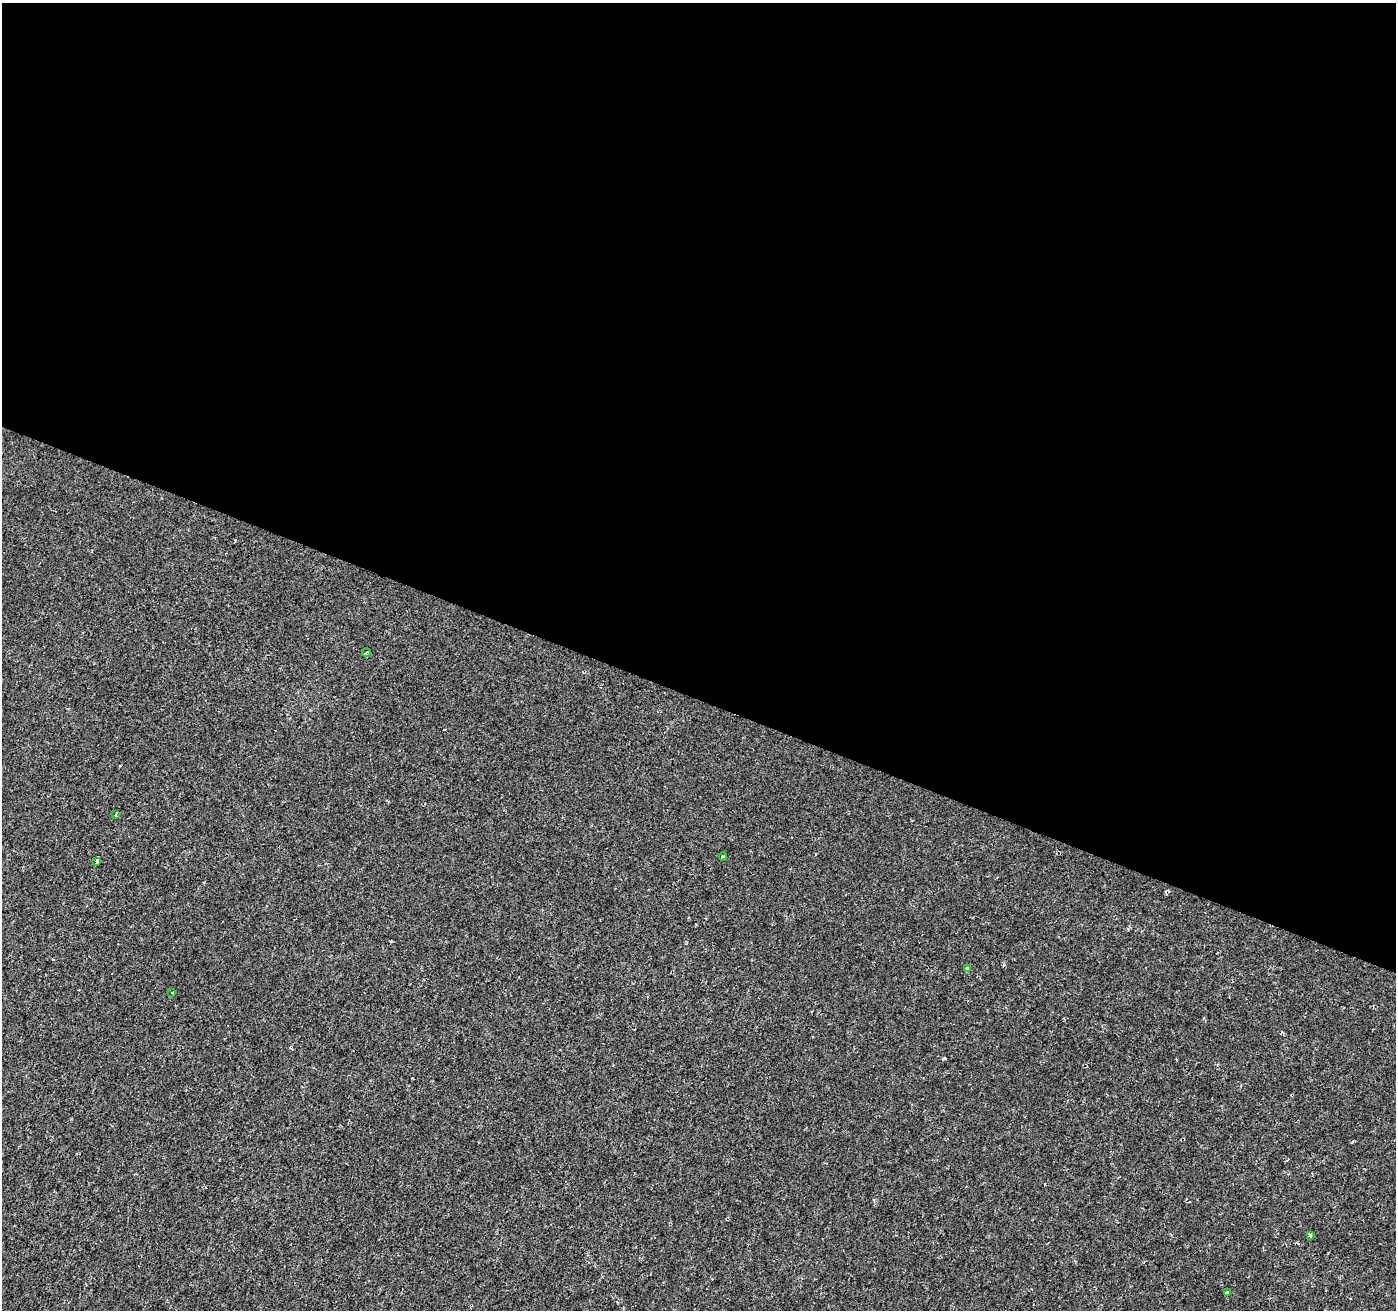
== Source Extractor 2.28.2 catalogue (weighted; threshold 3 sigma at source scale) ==
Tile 3 of 4 x 4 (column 3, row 1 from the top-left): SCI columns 2798-4191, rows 4198-5505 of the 5588 x 5717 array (HDU 1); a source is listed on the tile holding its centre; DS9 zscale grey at full resolution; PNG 1398 x 1312 px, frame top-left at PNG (2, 3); each listed source drawn as its Kron ellipse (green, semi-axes under 4 px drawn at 4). Shown black and unused: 53% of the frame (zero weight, under 2 of 3 exposures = <1% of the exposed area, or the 3 px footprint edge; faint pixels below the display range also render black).
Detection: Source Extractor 2.28.2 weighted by HDU 2 'WHT'; one run over the whole footprint, this tile lists its part. Background -6.86e-05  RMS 0.0018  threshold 0.00829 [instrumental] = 3 sigma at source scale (4.5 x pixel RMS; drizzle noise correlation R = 1.50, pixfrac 1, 0.0396/0.0396 arcsec/px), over >= 5 px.
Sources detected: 8; all 8 listed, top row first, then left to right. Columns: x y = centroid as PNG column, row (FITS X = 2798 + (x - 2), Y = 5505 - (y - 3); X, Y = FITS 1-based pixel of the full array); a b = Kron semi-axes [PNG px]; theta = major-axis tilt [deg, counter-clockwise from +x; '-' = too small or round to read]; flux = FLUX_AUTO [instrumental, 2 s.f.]
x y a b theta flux
366 653 4 3 - 0.27
116 814 4 2 - 0.35
723 856 4 3 - 0.17
97 861 3 3 - 4.8
967 968 4 3 - 0.43
172 992 3 2 - 0.22
1310 1235 3 3 - 0.44
1227 1293 3 3 - 0.3